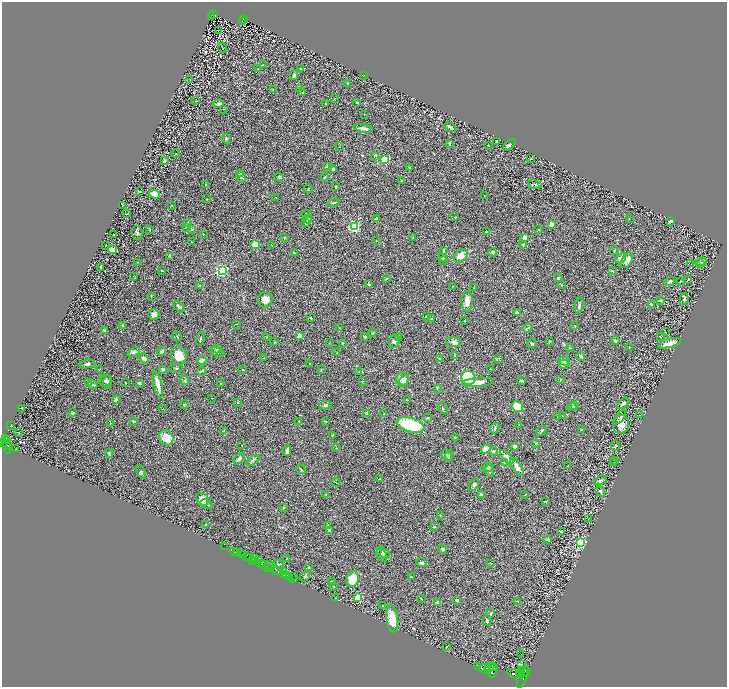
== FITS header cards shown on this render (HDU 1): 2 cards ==
NAXIS1  =                 1450
NAXIS2  =                 1369

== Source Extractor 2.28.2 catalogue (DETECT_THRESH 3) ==
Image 1450 x 1369 px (HDU 1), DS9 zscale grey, zoomed out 1/2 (1 PNG px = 2 x 2 image px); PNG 729 x 689 px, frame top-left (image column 2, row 1369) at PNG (2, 2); each listed source drawn as its Kron ellipse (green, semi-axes under 4 px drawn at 4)
Background 0.65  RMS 0.031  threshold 0.0918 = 3 sigma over >= 5 px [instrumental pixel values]
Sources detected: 381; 38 cannot appear on this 1/2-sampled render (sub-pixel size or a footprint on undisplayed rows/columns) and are neither listed nor drawn; the other 343 listed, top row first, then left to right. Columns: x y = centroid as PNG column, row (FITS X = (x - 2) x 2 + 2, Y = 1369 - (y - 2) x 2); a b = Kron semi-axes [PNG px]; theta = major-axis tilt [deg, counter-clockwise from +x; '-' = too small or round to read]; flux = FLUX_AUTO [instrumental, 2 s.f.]
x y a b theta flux
213 14 3 2 - 82
212 16 2 1 - 5.8
244 19 3 2 - 91
242 21 2 1 - 7.6
218 31 2 1 - 77
222 48 5 2 - 2.7
263 65 2 2 - 2.7
258 69 3 2 - 2
300 69 2 2 - 4.9
294 75 5 2 - 11
363 75 2 1 - 1.8
190 80 3 2 - 2.6
347 83 3 2 - 3.7
273 89 3 2 - 2.3
299 89 2 2 - 2.3
303 92 3 2 - 3.8
335 98 2 2 - 2
195 100 2 1 - 2.3
357 103 4 2 - 4.1
219 104 5 3 - 19
325 104 3 3 - 4.7
224 109 2 1 - 1.7
364 114 2 2 - 2
450 127 6 2 -34 21
363 128 9 3 -10 21
226 139 4 3 - 6.3
496 142 3 2 - 4.3
449 143 3 2 - 8.4
488 145 2 2 - 3.9
509 145 7 3 42 13
339 147 2 1 - 1.5
176 154 4 2 - 2.9
374 156 3 2 - 3.3
531 159 3 2 - 3.3
385 160 3 3 - 390
165 161 3 3 - 13
327 166 3 3 - 3.8
409 167 3 2 - 3.1
333 168 3 3 - 12
240 173 3 3 - 4.8
241 177 6 4 -55 9.7
279 177 5 3 - 9.1
324 177 3 2 - 5.4
401 180 4 2 - 4.3
535 184 7 3 -18 7
205 185 3 2 - 4.2
336 187 3 2 - 5.5
308 189 4 2 - 4.3
140 191 4 2 - 6.5
155 194 5 4 - 64
484 195 2 1 - 1.4
276 197 2 1 - 1.6
206 199 2 2 - 2.9
334 203 6 2 11 6.2
122 205 2 1 - 1.4
172 206 2 2 - 1.4
126 214 2 1 - 2.2
307 214 4 2 - 4.9
455 217 3 2 - 2.9
307 219 4 3 - 18
376 219 3 3 - 11
629 219 2 2 - 3.8
670 221 3 2 - 25
188 223 4 3 - 7.3
306 223 3 2 - 6.3
551 224 2 2 - 96
186 227 2 2 - 2.6
354 227 3 3 - 910
150 230 3 2 - 2.9
191 230 4 3 - 7.6
539 230 2 2 - 2.5
487 232 3 3 - 4.4
137 233 7 5 -85 10
114 234 2 1 - 2.4
203 234 2 2 - 1.9
413 237 3 2 - 2.8
285 238 3 3 - 4.1
525 238 2 2 - 180
376 241 2 2 - 2
191 242 2 2 - 3.7
523 244 4 3 - 6.2
106 245 2 1 - 1.5
255 245 4 4 - 79
272 245 2 1 - 1.9
112 250 5 3 - 30
443 251 4 2 - 6.7
614 251 4 2 - 4.1
493 252 4 3 - 7.3
294 253 3 2 - 3.5
170 256 4 4 - 12
461 256 8 5 39 49
443 257 2 2 - 10
620 258 6 4 36 17
444 260 2 2 - 2.9
627 260 8 5 57 39
137 262 2 2 - 2.6
701 262 6 3 9 8.9
691 264 2 1 - 3.6
700 264 4 3 - 5.9
101 267 3 2 - 14
162 270 3 2 - 3.8
222 270 3 3 - 1300
612 271 3 2 - 4.1
133 276 2 2 - 1.7
558 278 3 2 - 9.2
387 279 4 2 - 3.9
688 280 4 2 - 3
670 281 6 3 25 11
680 281 4 2 - 3.2
369 284 2 2 - 11
561 285 3 3 - 5.2
200 286 3 2 - 9.7
452 286 2 2 - 2
474 288 2 1 - 1.8
151 296 3 2 - 2.5
684 299 6 4 79 8.8
265 300 7 7 - 40
661 300 3 3 - 4.8
467 301 10 5 90 45
652 305 3 3 - 21
579 306 8 3 81 13
179 307 7 3 -41 24
517 313 4 3 - 24
154 314 5 5 - 22
426 316 3 3 - 3.2
311 318 2 2 - 19
432 318 3 3 - 4.3
464 321 2 2 - 3.8
237 324 2 2 - 2.5
122 325 3 2 - 6
575 326 2 2 - 2.6
339 328 2 1 - 1.6
528 328 5 2 - 9.2
104 330 2 2 - 16
665 332 2 1 - 1.7
373 333 3 2 - 4.2
300 335 2 2 - 79
177 336 5 1 - 2.9
267 337 2 2 - 2.2
365 337 3 3 - 6.4
660 337 2 2 - 2.3
399 338 3 3 - 5.5
200 339 6 2 74 6.8
615 340 4 3 - 7.8
394 341 7 5 66 16
550 341 3 2 - 2.4
274 342 2 2 - 2.4
454 342 8 5 -4 17
329 343 2 1 - 1.5
343 343 3 2 - 2.8
532 343 5 4 - 7.2
669 343 12 4 15 61
630 347 3 3 - 3.7
570 348 4 2 - 4.2
216 349 4 4 - 6.9
162 351 5 3 - 10
134 352 6 3 25 14
217 352 7 4 -25 12
336 353 3 2 - 2.5
454 355 2 2 - 4.1
179 356 9 7 -74 73
581 356 4 3 - 11
144 358 6 3 -47 17
264 358 2 2 - 1.8
439 358 2 2 - 3.8
499 358 3 2 - 3.8
202 360 4 3 - 29
565 361 5 4 - 19
87 364 7 3 12 13
310 364 2 2 - 3.9
564 364 5 3 - 50
176 368 7 3 -2 7.5
163 369 3 2 - 18
321 369 3 2 - 3.4
491 369 3 2 - 2.6
99 370 3 2 - 2.6
243 370 2 2 - 11
202 371 5 3 - 8.4
359 372 3 2 - 3.3
468 378 7 6 - 260
403 379 6 6 - 48
560 379 3 2 - 2.2
185 380 5 3 - 8.2
105 381 6 5 - 14
362 381 3 2 - 3
404 381 6 4 57 32
522 381 3 3 - 6.6
88 382 3 3 - 6.2
107 382 6 4 85 10
478 382 15 4 4 64
125 383 2 2 - 2.7
139 383 4 3 - 6
220 383 2 2 - 2.3
93 385 4 2 - 5.2
158 385 13 3 -77 49
437 389 4 2 - 4.4
212 398 2 1 - 2.2
116 400 4 2 - 16
407 400 2 2 - 2.6
238 402 3 2 - 8.6
623 403 7 3 46 13
184 404 4 1 - 2.8
325 405 6 4 10 11
574 405 3 2 - 4.5
517 406 6 5 - 140
572 407 4 3 - 6.7
21 408 3 1 - 3.4
443 408 6 3 -64 6.9
162 409 3 2 - 2.3
72 413 4 3 - 7.7
367 413 4 3 - 12
384 413 2 2 - 3.8
639 415 2 2 - 2.1
563 416 3 2 - 3.1
557 417 2 2 - 1.8
620 417 8 2 53 9.6
427 418 4 2 - 5.2
133 421 3 3 - 4
299 421 2 2 - 2
326 421 2 1 - 1.6
110 423 3 3 - 3.3
621 424 9 8 - 55
11 425 2 1 - 3.9
410 425 14 7 -15 350
519 425 2 2 - 4.1
495 428 6 4 54 8.4
581 429 4 2 - 3.5
224 430 4 2 - 3.8
542 431 5 3 - 6.2
19 432 2 1 - 2.1
332 435 3 2 - 3
455 437 3 3 - 3.8
166 438 8 7 - 87
6 439 3 3 - 490
6 441 4 2 - 630
3 442 2 2 - 1000
536 443 4 3 - 5.1
7 444 9 2 -83 380
242 445 2 2 - 3
9 446 3 2 - 240
515 446 2 2 - 55
615 446 5 2 - 3.3
336 448 3 1 - 1.9
16 449 2 1 - 1.7
486 449 5 4 - 49
287 451 5 3 - 13
493 451 4 3 - 6.5
109 453 5 3 - 6.6
447 455 6 3 -39 8.1
449 456 6 3 86 6.6
507 457 8 3 -46 22
239 459 7 3 45 14
253 460 7 4 32 12
615 460 2 2 - 2.5
505 462 2 2 - 3.3
614 463 3 1 - 2.3
567 466 3 2 - 3.8
517 467 10 4 -55 38
488 468 6 3 10 12
301 469 5 2 - 5.3
490 471 6 3 -79 14
141 472 7 2 -65 5
380 479 2 2 - 1.9
600 480 7 3 28 9.5
336 482 4 2 - 3.3
474 485 7 4 54 12
600 491 6 3 -47 9.3
326 494 2 2 - 2.2
481 494 2 2 - 18
525 494 2 1 - 2.5
202 499 7 6 - 46
545 501 3 1 - 3.4
207 504 6 3 -26 9
283 508 2 2 - 16
440 515 2 2 - 3.2
588 519 3 2 - 1.9
206 524 2 1 - 3.2
328 525 2 2 - 2.8
434 527 4 2 - 5.8
329 531 4 2 - 27
562 531 3 3 - 15
548 539 3 3 - 8.3
581 543 3 3 - 940
224 547 3 1 - 13
442 549 5 3 - 9.1
234 551 3 1 - 77
238 553 2 2 - 180
383 553 8 3 -37 10
242 555 2 2 - 1400
382 555 7 5 -59 14
246 556 4 2 - 180
250 558 3 2 - 120
254 558 3 2 - 310
287 559 4 2 - 3.9
252 560 2 1 - 44
259 560 2 1 - 380
255 561 2 1 - 940
262 563 4 2 - 460
422 563 5 3 - 8.5
491 563 2 2 - 2.8
264 564 4 2 - 400
269 564 2 2 - 650
279 564 5 3 - 7.1
267 567 2 2 - 510
309 567 3 3 - 3.9
271 568 3 2 - 660
275 568 3 3 - 1300
278 570 3 3 - 690
284 572 3 2 - 53
284 574 2 2 - 620
287 575 2 1 - 760
292 576 2 1 - 29
305 576 6 3 42 7
289 577 3 2 - 730
411 577 3 2 - 2.7
293 579 3 2 - 96
352 579 8 6 74 130
331 581 4 2 - 6
334 586 3 2 - 2.5
336 598 3 2 - 2
358 598 3 3 - 360
421 599 2 2 - 2.5
456 600 2 2 - 12
437 602 4 3 - 11
518 602 3 2 - 2.7
383 606 2 1 - 3.2
491 613 5 3 - 6.6
392 619 14 6 -82 92
487 621 5 4 - 12
446 646 2 2 - 3.1
520 654 2 2 - 1.3
521 664 3 2 - 2.9
478 667 2 1 - 230
490 667 5 2 - 4000
493 667 4 2 - 3900
484 668 6 4 2 10000
487 670 3 2 - 4100
492 671 6 3 87 5600
526 671 3 2 - 1100
520 672 5 2 - 3600
523 672 3 2 - 2100
515 674 8 4 -19 13000
523 677 12 3 68 5200
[38 sub-pixel or undisplayed-footprint detections neither listed nor drawn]